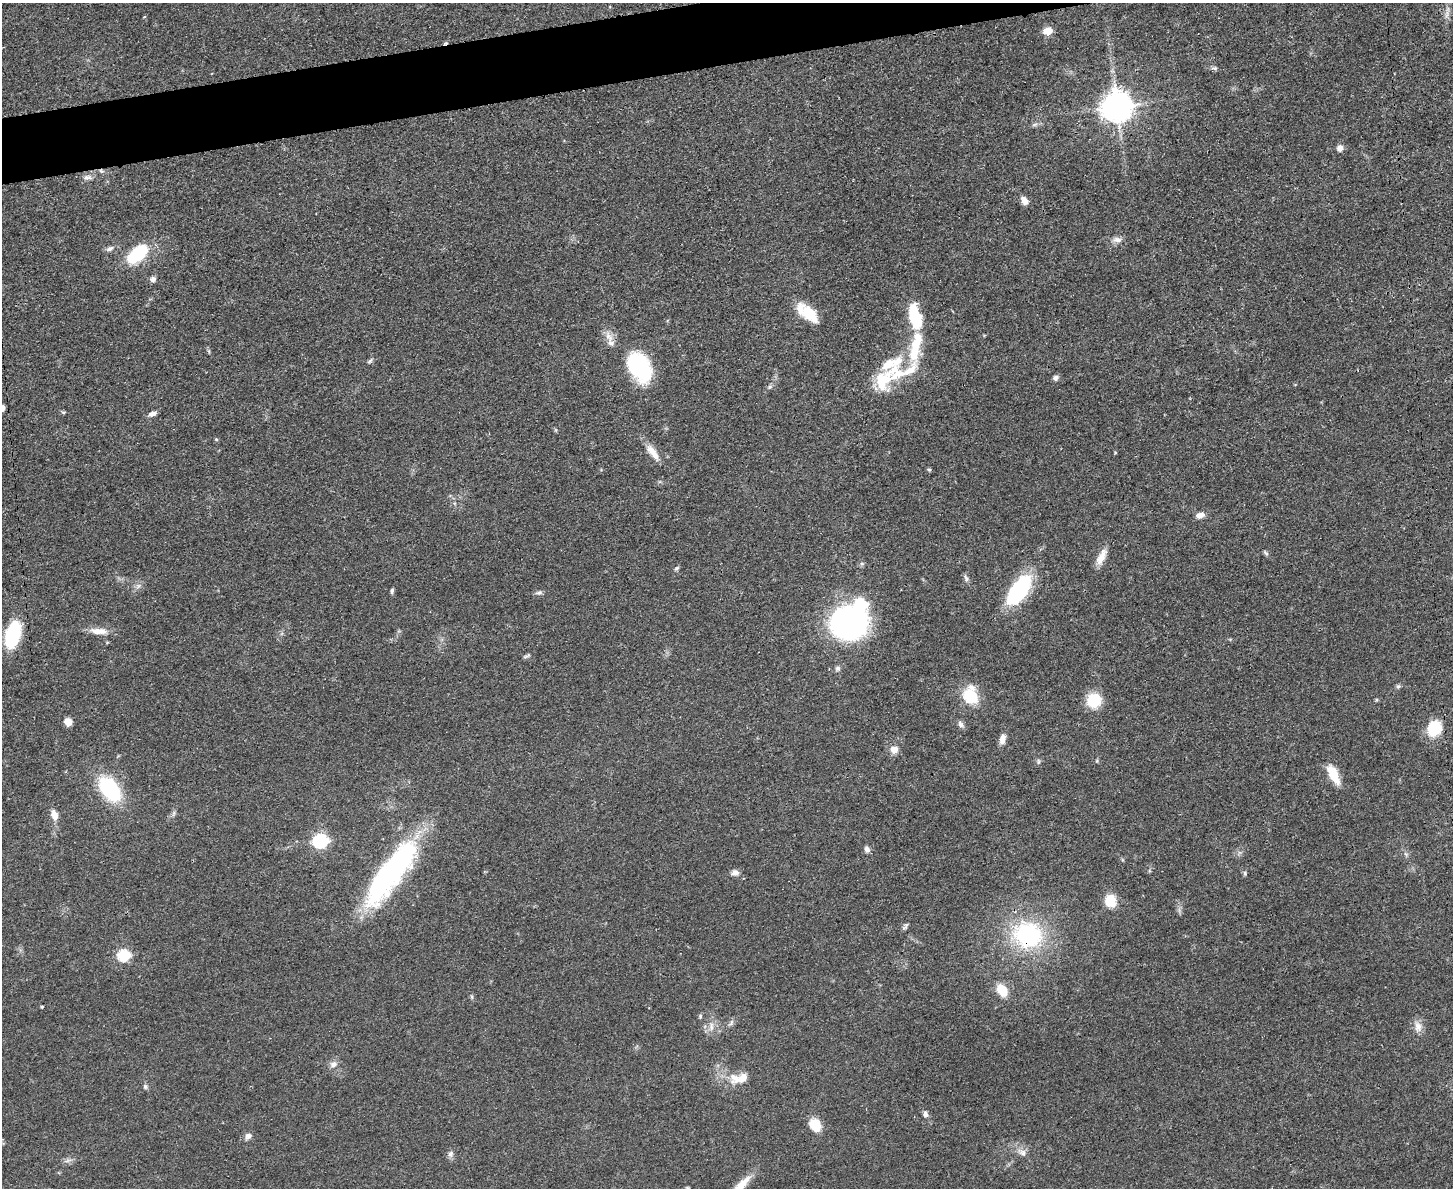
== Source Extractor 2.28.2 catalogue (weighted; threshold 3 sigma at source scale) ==
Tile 8 of 3 x 4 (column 2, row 3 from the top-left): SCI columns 1593-3043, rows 1199-2384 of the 4747 x 4767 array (HDU 1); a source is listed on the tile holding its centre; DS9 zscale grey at full resolution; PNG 1455 x 1190 px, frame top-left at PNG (2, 3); no overlay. Shown black and unused: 3% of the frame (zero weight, under 3 of 4 exposures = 2% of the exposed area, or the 3 px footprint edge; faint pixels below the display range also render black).
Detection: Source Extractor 2.28.2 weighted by HDU 2 'WHT'; one run over the whole footprint, this tile lists its part. Background 0.0462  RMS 0.0051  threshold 0.023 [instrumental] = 3 sigma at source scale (4.5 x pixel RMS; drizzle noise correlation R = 1.50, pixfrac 1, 0.05/0.05 arcsec/px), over >= 5 px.
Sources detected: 89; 1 cosmic-ray / hot-pixel residue — not listed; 7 inside a brighter listed object's ellipse — not listed separately; the other 81 listed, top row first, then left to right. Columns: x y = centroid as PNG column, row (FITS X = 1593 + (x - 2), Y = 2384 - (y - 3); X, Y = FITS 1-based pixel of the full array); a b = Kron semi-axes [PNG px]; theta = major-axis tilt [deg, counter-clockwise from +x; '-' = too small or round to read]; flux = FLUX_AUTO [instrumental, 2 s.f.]
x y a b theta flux
1447 14 12 4 85 2.3
1048 31 10 7 17 5.7
1215 68 8 5 -18 1.2
1117 106 9 9 - 920
1034 124 8 4 19 1.1
1340 148 8 7 - 2.6
87 177 12 6 5 2.2
1024 201 10 6 -55 3.8
1117 240 12 8 -4 2.9
110 249 11 5 24 1.8
138 253 22 11 39 33
153 279 7 6 - 1.8
809 314 27 14 -50 13
915 317 29 13 -77 23
609 336 14 7 -48 3.8
209 351 7 4 -71 0.72
370 361 9 4 45 0.96
640 367 29 19 -62 48
1055 378 7 6 - 1.8
884 379 46 22 49 26
770 387 7 5 22 1.1
3 408 7 4 88 1.6
63 412 5 4 - 0.67
152 414 11 5 25 2.3
216 439 4 4 - 0.59
653 452 26 8 -53 6.2
929 470 5 4 - 0.77
1200 515 11 7 14 3
1266 553 10 4 -45 0.97
1101 557 23 8 64 5.9
677 568 7 4 28 0.89
966 578 11 5 -73 1.4
138 586 7 4 71 1.2
392 591 7 4 83 0.96
1018 591 34 16 55 47
539 593 9 6 14 1.4
849 623 28 24 1 160
99 631 25 8 -5 5.7
13 635 25 13 74 36
527 656 12 4 28 1
838 668 7 6 - 1.4
1398 686 6 6 - 1
970 696 20 15 -76 17
1094 700 12 11 - 21
1376 700 5 4 - 0.63
68 722 7 6 - 5.8
961 724 10 7 -52 1.8
1434 728 14 12 64 19
1002 739 13 7 79 3.5
894 750 10 9 - 3.9
1038 761 8 4 82 0.89
1097 761 6 3 -73 0.53
1333 774 21 8 -62 13
110 789 26 15 -53 43
174 813 7 4 71 0.99
54 815 14 8 -74 4.2
320 841 7 6 - 93
867 849 7 7 - 2.1
391 872 83 23 54 110
735 873 9 7 5 2.5
1245 873 7 5 79 0.91
1110 901 12 11 - 11
905 926 11 4 55 1.2
1027 935 32 29 -7 61
124 955 6 6 - 50
1002 990 11 8 -57 12
472 997 6 4 -72 0.73
42 1007 3 3 - 0.55
700 1016 6 5 - 0.75
731 1023 10 4 68 1.3
711 1027 13 6 87 3
1418 1027 17 10 -76 4.2
333 1064 10 8 25 2.7
742 1078 24 11 26 7.2
145 1087 7 5 -88 1.2
925 1114 10 6 -76 1.6
815 1125 17 13 -56 8.4
248 1136 9 7 39 2.3
1022 1153 14 8 -35 3.4
451 1154 9 7 75 1.9
740 1186 36 9 46 11
Overlapping masked pixels (flux is a lower limit): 2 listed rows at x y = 87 177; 1027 935
Isophote crosses this tile's border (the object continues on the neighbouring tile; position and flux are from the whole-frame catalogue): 2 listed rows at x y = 3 408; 740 1186